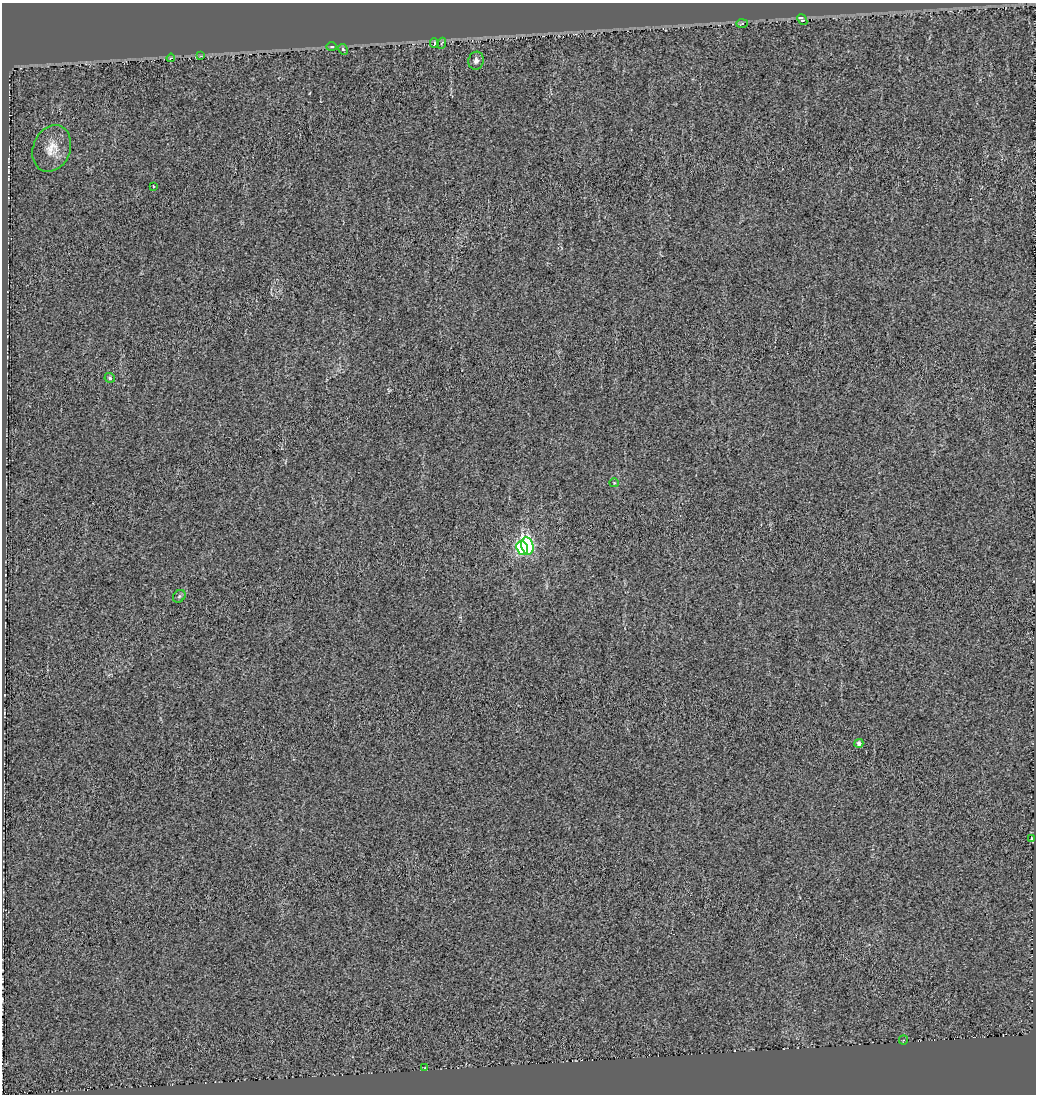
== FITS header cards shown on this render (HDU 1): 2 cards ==
NAXIS1  =                 1034
NAXIS2  =                 1092

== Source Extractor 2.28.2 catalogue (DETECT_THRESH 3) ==
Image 1034 x 1092 px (HDU 1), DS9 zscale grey, 1 PNG px = 1 image px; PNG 1038 x 1096 px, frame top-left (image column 1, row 1092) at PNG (2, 3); each listed source drawn as its Kron ellipse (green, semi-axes under 4 px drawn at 4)
Background 4.78e-04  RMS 0.015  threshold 0.0456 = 3 sigma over >= 5 px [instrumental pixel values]
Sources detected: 20; all 20 listed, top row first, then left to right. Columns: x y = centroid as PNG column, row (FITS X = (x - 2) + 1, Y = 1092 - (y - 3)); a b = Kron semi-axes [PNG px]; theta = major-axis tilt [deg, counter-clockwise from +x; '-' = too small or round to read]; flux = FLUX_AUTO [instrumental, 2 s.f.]
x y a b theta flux
802 20 6 3 -51 43
742 23 6 4 2 1.4
434 43 5 4 - 3.9
442 43 5 3 - 1.3
332 47 5 4 - 1.4
343 49 6 4 -64 1.7
201 56 3 2 - 0.88
171 58 4 3 - 1.3
476 61 9 7 74 4.4
52 148 24 18 67 19
153 186 4 3 - 0.77
110 378 5 4 - 1.7
614 483 4 4 - 0.98
527 546 9 6 -75 110
522 548 7 5 -71 100
179 596 7 5 45 1.8
859 743 4 4 - 2.7
1032 839 4 3 - 8.9
903 1040 4 4 - 1.1
425 1068 3 3 - 1.7